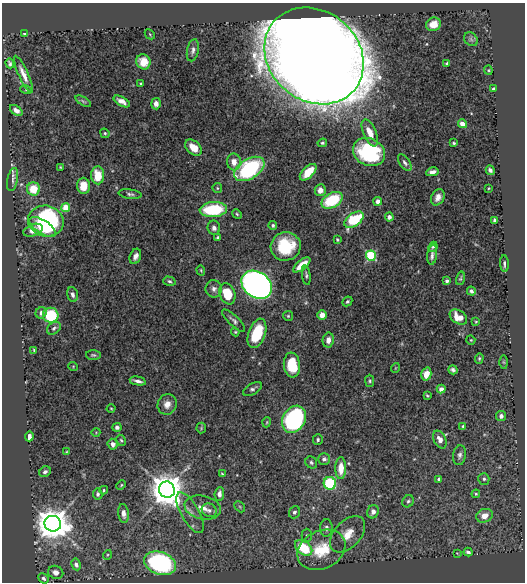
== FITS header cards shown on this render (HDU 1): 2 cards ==
NAXIS1  =                  523
NAXIS2  =                  580

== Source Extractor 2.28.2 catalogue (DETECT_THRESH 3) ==
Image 523 x 580 px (HDU 1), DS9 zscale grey, 1 PNG px = 1 image px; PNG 527 x 584 px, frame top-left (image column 1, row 580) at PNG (2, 3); each listed source drawn as its Kron ellipse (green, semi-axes under 4 px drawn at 4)
Background 0.743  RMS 0.023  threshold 0.0687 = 3 sigma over >= 5 px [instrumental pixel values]
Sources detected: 152; all 152 listed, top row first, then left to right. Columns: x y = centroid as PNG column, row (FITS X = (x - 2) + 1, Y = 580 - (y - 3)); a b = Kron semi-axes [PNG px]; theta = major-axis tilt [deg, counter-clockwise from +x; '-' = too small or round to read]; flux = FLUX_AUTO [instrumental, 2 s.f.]
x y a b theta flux
433 24 7 6 - 19
24 34 3 3 - 1.7
150 34 6 2 -45 1.2
471 39 8 6 -47 3.8
193 50 11 6 78 5.8
314 56 53 45 -41 11000
143 62 7 7 - 20
10 63 5 3 - 3.3
447 63 3 3 - 2.5
488 70 4 4 - 1.7
23 74 20 5 -65 12
141 84 3 3 - 1.9
493 89 3 3 - 3.5
26 90 5 3 - 1.8
83 101 9 3 -30 2.5
122 101 9 4 -30 8.5
156 104 6 5 - 8.4
16 110 7 4 -36 7.7
462 124 5 4 - 14
105 133 5 4 - 2.3
370 133 14 6 -67 18
322 143 5 4 - 2.4
454 143 3 3 - 1.9
193 148 10 6 -41 23
369 152 17 13 -26 140
234 162 8 7 - 14
405 163 9 5 -56 4.3
60 167 3 2 - 1.3
249 169 17 10 33 180
490 170 5 4 - 4.1
308 172 10 5 45 29
432 172 6 4 12 6.5
98 175 9 6 -88 38
13 179 12 5 79 4.8
84 186 8 6 -87 20
217 188 5 4 - 2
489 188 3 2 - 1.2
33 189 6 6 - 31
320 190 6 5 - 10
130 194 11 4 -8 4.4
438 197 8 6 63 8.8
332 200 11 7 28 82
378 201 4 4 - 7.4
66 207 4 4 - 46
213 210 14 7 4 96
237 214 5 4 - 2
389 217 4 4 - 7.1
354 220 11 6 36 85
494 220 4 3 - 2.7
46 221 18 15 -12 190
273 225 4 4 - 2.6
43 227 15 6 -33 56
214 228 7 6 - 5.1
33 230 10 5 21 12
218 237 3 3 - 2.8
337 240 3 2 - 1.7
286 246 15 14 - 67
433 247 5 4 - 2.3
432 255 10 5 83 6.8
135 256 8 5 70 8
371 256 5 5 - 120
504 264 8 4 -88 4.1
302 265 10 4 39 24
201 270 5 4 - 1.6
306 275 10 4 -82 3.1
460 278 7 3 74 2.1
169 281 6 4 -16 3
447 281 4 3 - 3.1
257 285 16 12 -37 860
214 289 8 8 - 6.8
471 291 4 3 - 4.4
227 294 11 7 -69 45
72 295 7 5 -74 5.5
347 301 5 4 - 2.7
41 313 6 5 - 5.6
51 315 8 7 - 71
322 315 5 4 - 11
288 316 5 5 - 2
458 317 9 6 -34 20
234 321 15 5 -44 5.5
476 322 4 4 - 1.5
54 328 7 5 37 3.8
235 332 4 4 - 1.6
257 333 15 8 70 57
328 340 7 5 81 10
471 340 4 4 - 1.6
34 350 3 2 - 1.4
93 355 7 4 -2 2.6
479 358 5 4 - 2.1
504 362 6 4 -88 2.1
292 365 12 8 -83 50
73 366 5 3 - 1.2
395 368 5 3 - 1.1
453 370 5 4 - 3.8
426 374 6 5 - 17
138 381 8 3 -11 5.6
370 381 6 4 -89 2.4
252 389 10 5 30 4.6
441 389 4 4 - 7.1
427 395 3 2 - 1.6
167 404 10 9 - 12
111 408 4 3 - 1.3
501 416 5 5 - 4.7
294 419 14 11 59 280
267 422 5 3 - 1.5
463 426 3 3 - 2.1
117 427 4 4 - 5.5
201 428 5 5 - 1.9
96 432 4 3 - 1.1
29 436 5 3 - 6
121 440 6 4 -61 2.3
318 440 5 5 - 3
440 440 9 6 -63 12
113 444 5 5 - 6.3
66 452 3 2 - 1.4
460 455 10 6 82 5.2
324 459 6 6 - 4.7
311 462 6 5 - 3.2
341 468 11 5 89 24
45 472 6 5 - 4.5
222 474 3 3 - 1.5
439 479 4 3 - 2.5
484 479 6 5 - 3.1
330 483 6 6 - 120
121 485 5 3 - 1.8
104 490 4 4 - 1.9
167 490 8 8 - 3500
98 494 5 4 - 3.8
219 494 7 5 84 6.6
476 494 4 4 - 2
408 501 6 5 - 3.2
240 507 6 4 -47 2.4
203 508 18 11 -12 19
209 510 8 6 -28 5.4
294 512 6 5 - 4.4
373 512 7 5 65 10
123 513 9 5 -82 9.4
190 513 23 9 -61 17
484 516 8 6 23 17
53 524 8 8 - 3300
326 528 9 6 87 6.2
348 534 21 13 47 28
307 535 6 5 - 3
304 548 10 6 -37 65
321 550 25 19 26 65
468 552 4 3 - 4.8
457 553 4 2 - 0.96
107 555 5 3 - 1.5
160 563 16 11 -19 280
76 564 6 5 - 5.7
56 572 8 6 -22 8.1
44 578 5 4 - 3.3